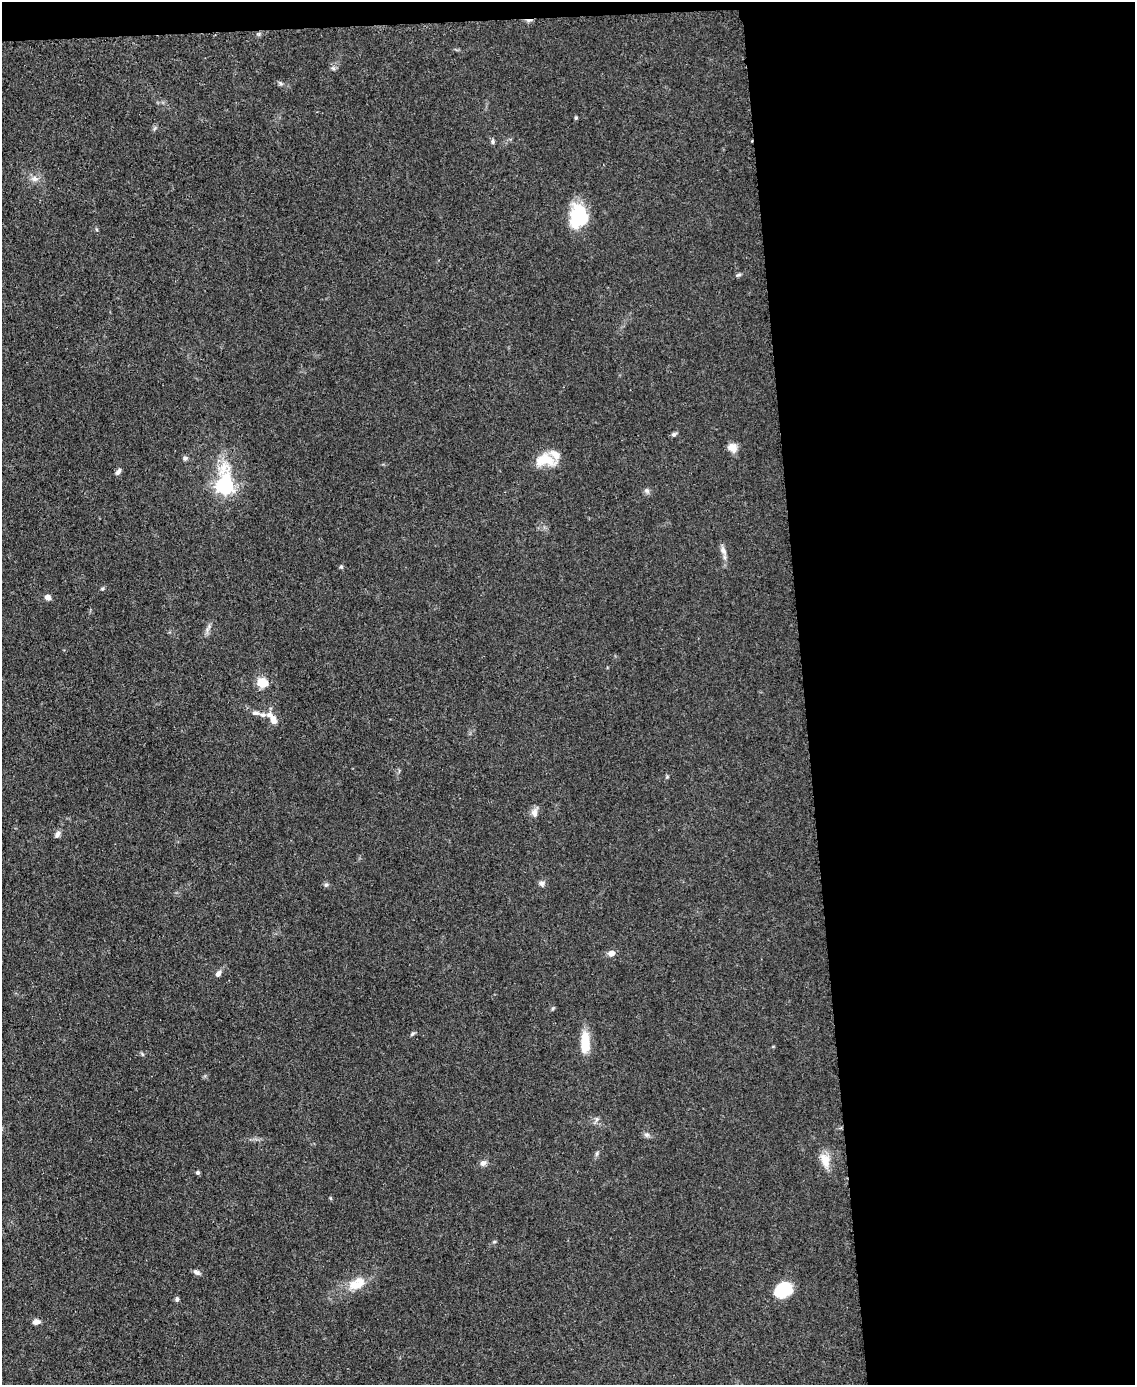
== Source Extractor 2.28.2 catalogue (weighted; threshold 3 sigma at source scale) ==
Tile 4 of 4 x 3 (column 4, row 1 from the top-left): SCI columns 3404-4536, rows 3008-4390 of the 4542 x 4526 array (HDU 1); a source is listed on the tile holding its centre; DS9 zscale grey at full resolution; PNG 1137 x 1387 px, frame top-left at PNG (2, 2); no overlay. Shown black and unused: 30% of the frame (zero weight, under 3 of 5 exposures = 1% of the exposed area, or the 3 px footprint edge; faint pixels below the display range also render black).
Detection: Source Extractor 2.28.2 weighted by HDU 2 'WHT'; one run over the whole footprint, this tile lists its part. Background 0.0625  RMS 0.0059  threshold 0.0264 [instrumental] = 3 sigma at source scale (4.5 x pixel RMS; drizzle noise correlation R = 1.50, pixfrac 1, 0.05/0.05 arcsec/px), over >= 5 px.
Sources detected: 45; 1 cosmic-ray / hot-pixel residue — not listed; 3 inside a brighter listed object's ellipse — not listed separately; the other 41 listed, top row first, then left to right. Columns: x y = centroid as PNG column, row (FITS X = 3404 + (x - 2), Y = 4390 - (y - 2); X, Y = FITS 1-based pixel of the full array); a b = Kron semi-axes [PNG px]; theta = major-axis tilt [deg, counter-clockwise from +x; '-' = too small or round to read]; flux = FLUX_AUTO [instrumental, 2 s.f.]
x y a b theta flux
333 68 7 4 -19 1
576 118 5 4 - 0.72
493 141 7 4 85 1.1
35 179 11 5 -7 2.5
578 217 25 18 85 29
738 275 9 3 29 1
674 434 7 5 -20 1.1
732 447 13 10 -40 4.5
185 458 6 6 - 1.3
545 460 27 14 -4 13
118 472 8 5 51 1.8
225 485 10 7 -90 170
647 490 8 7 - 1.6
723 551 12 7 -69 3
341 567 5 4 - 0.97
48 597 7 6 - 2.8
262 682 12 9 -3 10
256 713 9 5 -6 1.9
273 720 10 7 -76 3.9
535 813 11 8 85 3.3
57 834 9 6 56 2
541 883 8 6 -22 1.9
326 885 6 5 - 1.1
611 953 8 6 13 3.2
218 974 8 6 63 2.3
553 1008 6 4 19 0.73
412 1034 8 4 35 0.93
585 1042 30 11 90 12
142 1054 6 4 -71 0.72
597 1119 6 6 - 1.4
646 1135 8 6 -2 1.6
597 1154 8 4 81 1.1
825 1160 19 12 -74 7.5
483 1163 8 7 - 2.3
198 1173 4 4 - 1.4
494 1242 5 3 - 0.72
197 1272 10 5 -27 1.7
357 1284 24 14 25 11
784 1289 17 12 16 26
177 1299 6 5 - 1.3
36 1322 9 6 10 2.7